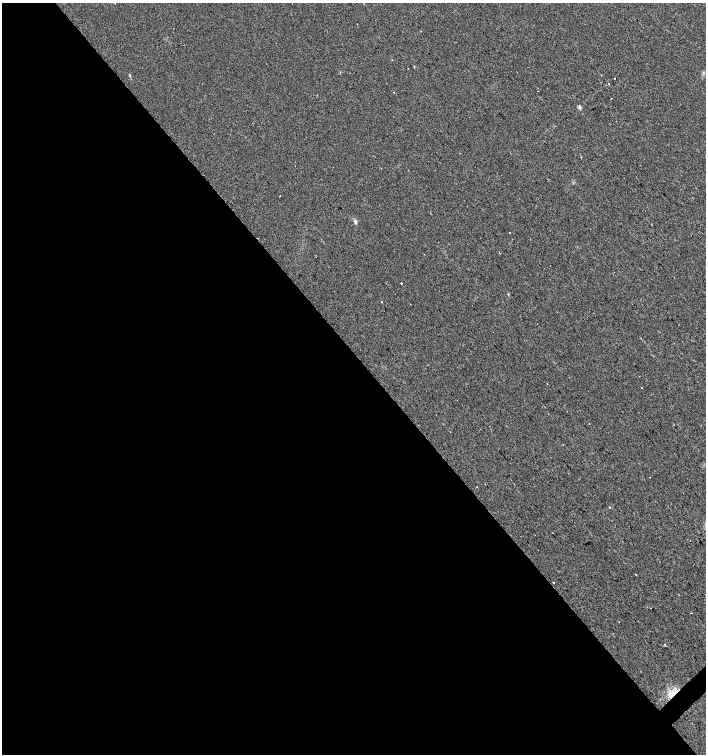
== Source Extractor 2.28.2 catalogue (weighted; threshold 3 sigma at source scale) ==
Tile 9 of 4 x 4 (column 1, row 3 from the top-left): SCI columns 213-1620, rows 1505-3008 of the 5995 x 6021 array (HDU 1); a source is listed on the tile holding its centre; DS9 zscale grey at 2 x 2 block average (1 PNG px = mean of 2 x 2 image px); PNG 708 x 756 px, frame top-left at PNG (2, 3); no overlay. Shown black and unused: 53% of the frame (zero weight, under 2 of 3 exposures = <1% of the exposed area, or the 3 px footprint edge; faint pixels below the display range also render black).
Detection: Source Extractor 2.28.2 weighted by HDU 2 'WHT'; one run over the whole footprint, this tile lists its part. Background 0.0249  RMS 0.0061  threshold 0.0274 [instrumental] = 3 sigma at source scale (4.5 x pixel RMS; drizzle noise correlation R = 1.50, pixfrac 1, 0.0396/0.0396 arcsec/px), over >= 5 px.
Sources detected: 32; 13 cosmic-ray / hot-pixel residue — not listed; the other 19 listed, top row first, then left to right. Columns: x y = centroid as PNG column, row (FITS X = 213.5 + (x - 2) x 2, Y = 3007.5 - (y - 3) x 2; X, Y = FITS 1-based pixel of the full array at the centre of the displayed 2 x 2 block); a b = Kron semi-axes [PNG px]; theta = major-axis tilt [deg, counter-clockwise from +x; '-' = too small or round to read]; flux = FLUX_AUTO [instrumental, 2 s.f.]
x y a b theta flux
115 4 2 2 - 2.3
615 78 2 2 - 3.5
394 93 2 2 - 0.65
611 98 2 2 - 1.2
580 107 5 3 - 2.4
280 196 2 2 - 1.6
355 221 6 3 -70 2.5
510 232 2 2 - 0.78
500 253 2 2 - 1.2
401 283 2 2 - 4.8
508 294 3 2 - 1
381 302 2 2 - 0.99
547 384 2 2 - 2.4
477 487 2 2 - 0.7
610 507 2 2 - 1.3
690 541 2 2 - 3.8
553 582 2 2 - 3.9
665 645 2 2 - 1.3
671 695 9 8 - 16
Overlapping masked pixels (flux is a lower limit): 1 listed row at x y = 671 695
Diffuse or blended objects may show on this block-average render without a row.